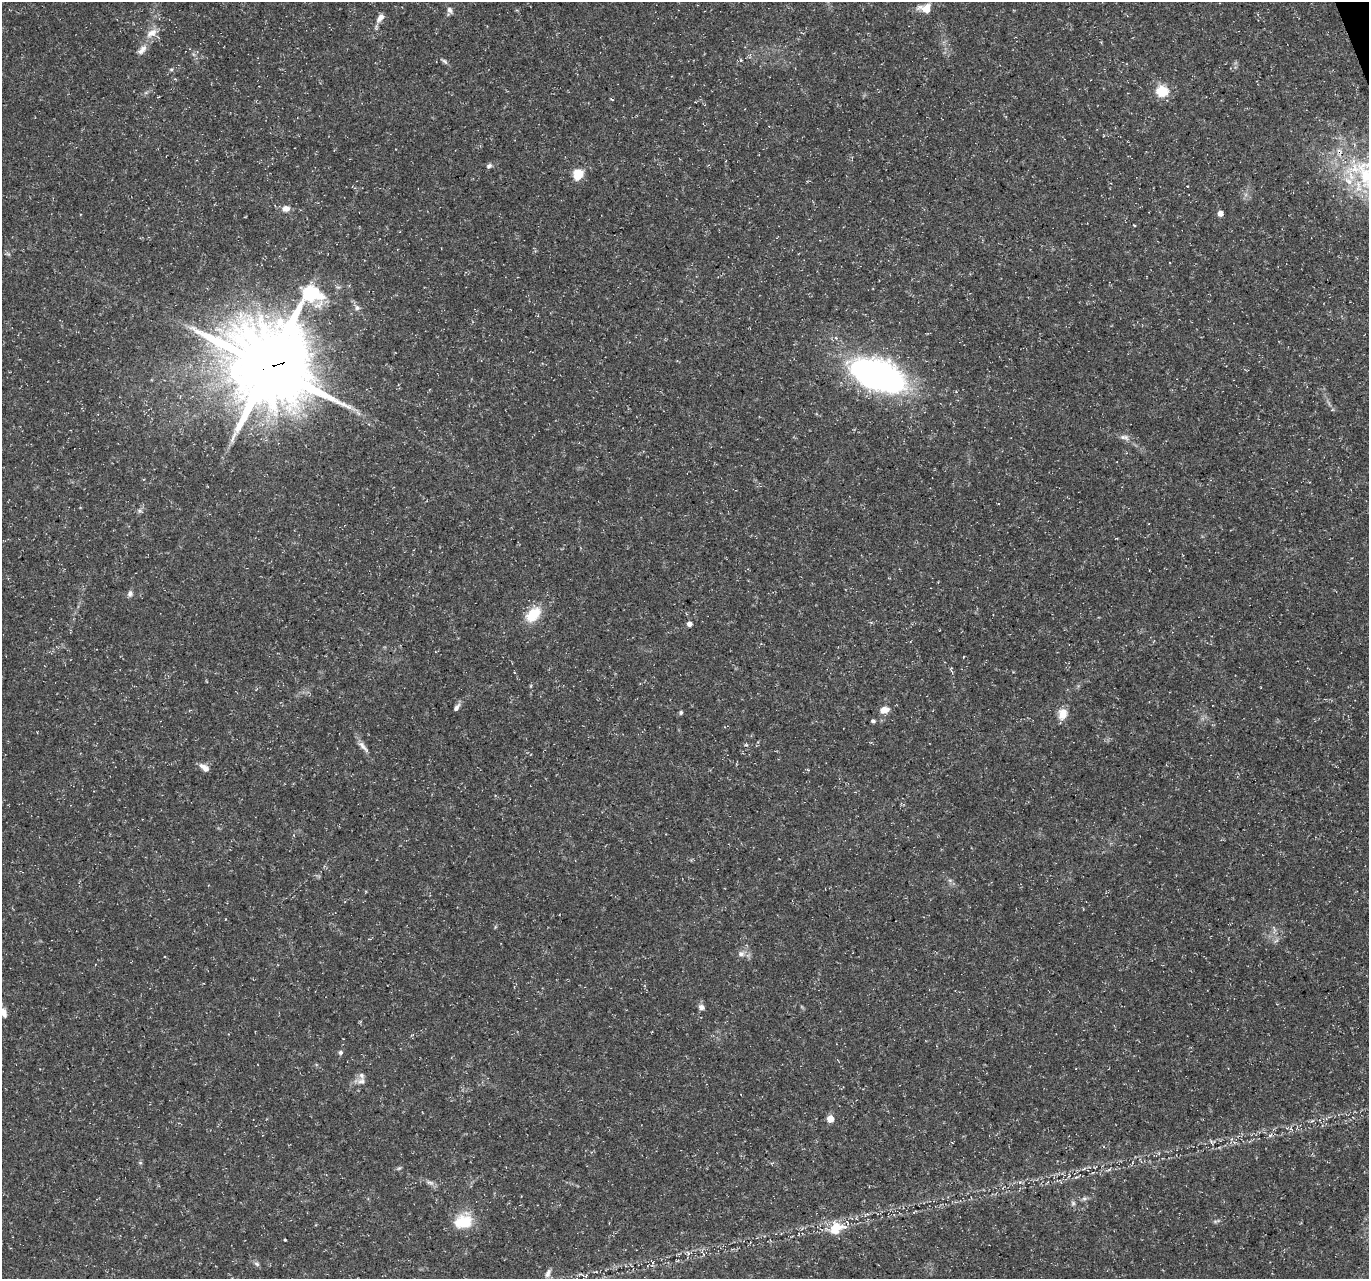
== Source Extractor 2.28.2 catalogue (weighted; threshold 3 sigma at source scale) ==
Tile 10 of 4 x 4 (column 2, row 3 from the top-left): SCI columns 1370-2736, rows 1405-2681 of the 5471 x 5308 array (HDU 1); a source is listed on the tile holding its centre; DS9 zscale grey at full resolution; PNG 1371 x 1281 px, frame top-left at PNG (2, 2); no overlay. Shown black and unused: <1% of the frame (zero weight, under 3 of 5 exposures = <1% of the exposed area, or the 3 px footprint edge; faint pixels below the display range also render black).
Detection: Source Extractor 2.28.2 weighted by HDU 2 'WHT'; one run over the whole footprint, this tile lists its part. Background 0.0211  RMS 0.0032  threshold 0.0145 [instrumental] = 3 sigma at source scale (4.5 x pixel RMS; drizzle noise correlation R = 1.50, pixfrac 1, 0.0396/0.0396 arcsec/px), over >= 5 px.
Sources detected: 55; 1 too faint to see at this stretch — not listed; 2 inside a brighter listed object's ellipse — not listed separately; the other 52 listed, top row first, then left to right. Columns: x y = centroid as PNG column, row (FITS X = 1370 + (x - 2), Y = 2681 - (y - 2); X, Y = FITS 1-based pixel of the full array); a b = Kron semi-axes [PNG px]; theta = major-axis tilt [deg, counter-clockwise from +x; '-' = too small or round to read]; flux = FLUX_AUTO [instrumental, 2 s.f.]
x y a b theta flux
926 8 14 10 -7 4.1
449 10 9 6 -74 1.3
380 18 12 7 54 2.1
152 33 17 10 32 3.4
142 50 16 8 49 2.3
740 60 5 3 - 0.38
444 61 8 5 -36 0.68
171 69 6 4 1 0.43
1162 91 6 6 - 31
489 166 7 6 - 0.84
578 174 10 9 - 6.6
1366 175 70 36 -37 41
286 209 9 7 10 2.2
1220 213 5 5 - 2.1
1134 225 3 2 - 0.3
357 308 8 7 - 1.1
269 366 35 28 61 3100
878 376 60 30 -20 98
1124 437 14 7 -11 1.6
140 511 6 6 - 0.72
130 594 8 6 74 1.1
533 614 23 15 46 7.8
689 624 6 6 - 1.1
456 707 11 5 52 1.2
884 710 8 6 16 3.8
681 712 6 5 - 0.57
1062 714 14 10 80 3.8
873 721 4 4 - 0.65
746 745 6 3 -17 0.38
363 746 21 6 -47 1.9
205 768 12 6 -39 2.3
950 880 6 4 18 0.51
741 954 10 8 17 1.7
701 1007 7 6 - 1.5
4 1012 11 7 -74 2
340 1052 6 6 - 0.76
361 1081 12 9 13 1.8
830 1119 5 5 - 6.4
1270 1135 7 5 33 0.65
140 1163 6 4 -1 0.4
399 1168 7 4 43 0.5
430 1182 13 6 -18 1.3
1084 1198 9 4 8 0.8
1073 1203 8 6 76 0.8
1216 1221 11 4 14 0.64
463 1222 22 16 8 9.5
836 1228 21 15 22 8.1
285 1240 3 2 - 0.3
688 1253 6 5 - 0.67
257 1264 8 5 -28 0.79
548 1273 13 6 66 1.5
581 1274 12 2 -17 0.48
Overlapping masked pixels (flux is a lower limit): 1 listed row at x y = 269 366
Isophote crosses this tile's border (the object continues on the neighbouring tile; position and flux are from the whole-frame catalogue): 2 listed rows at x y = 1366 175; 4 1012